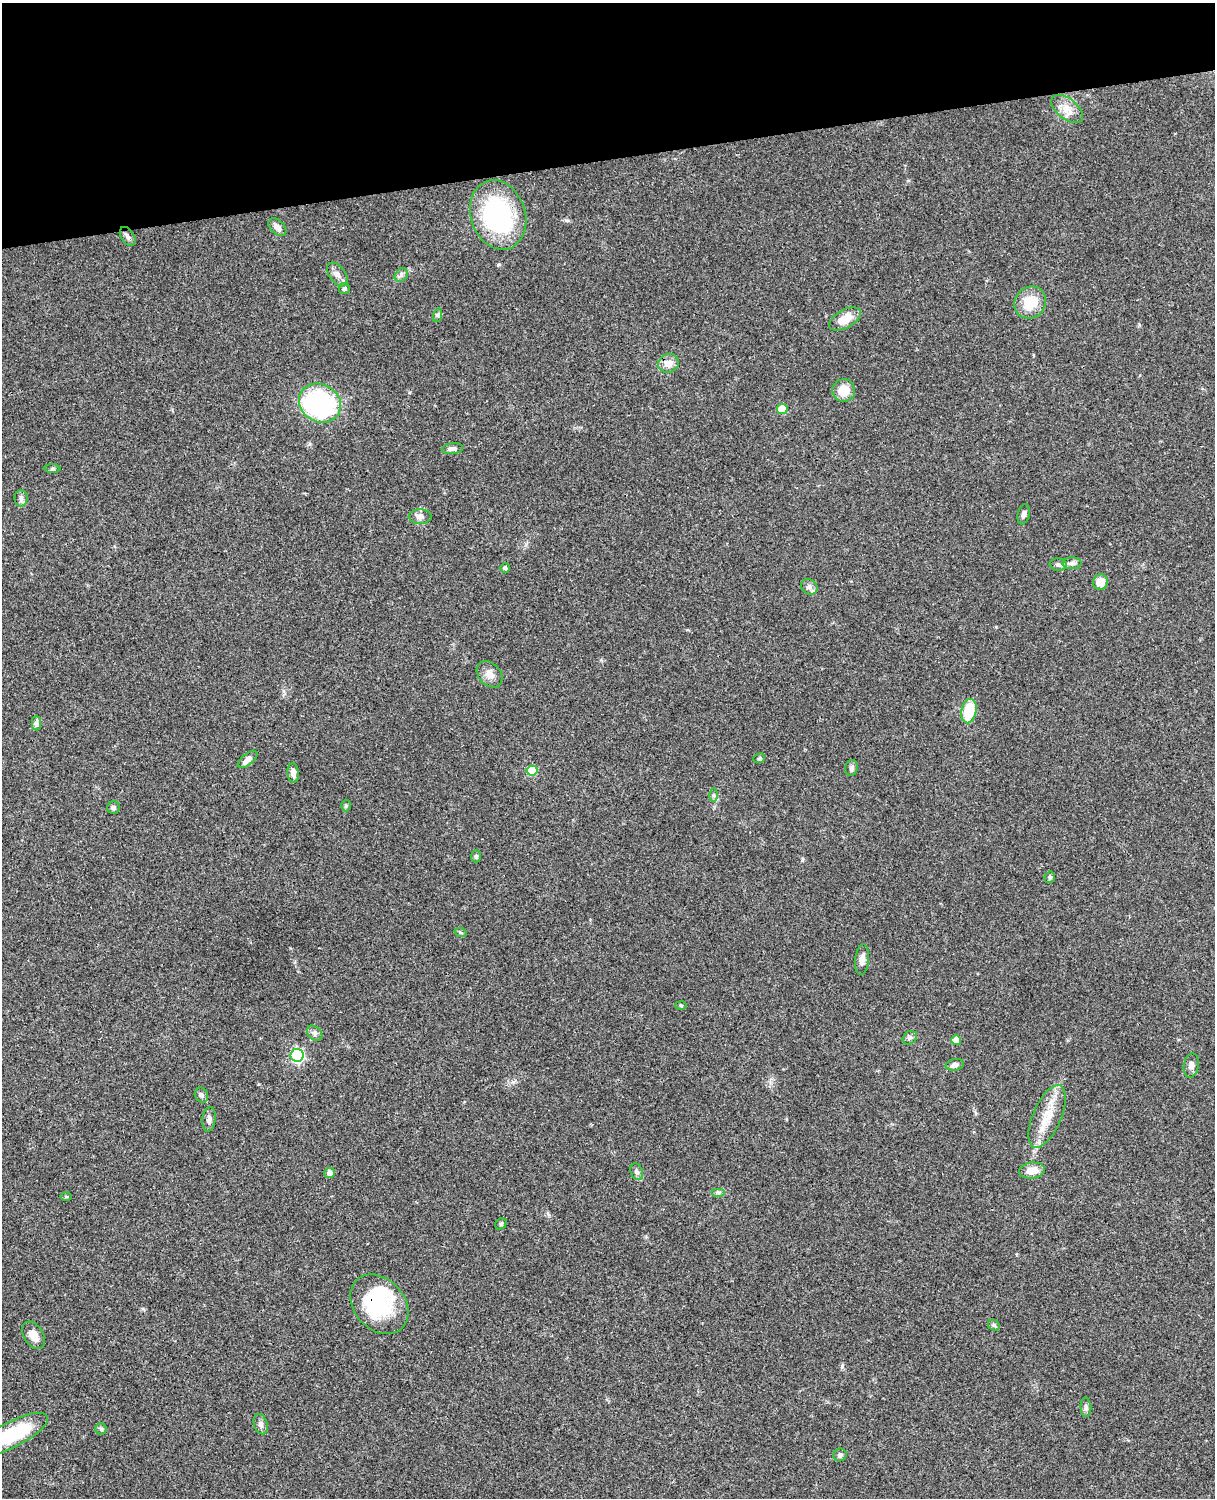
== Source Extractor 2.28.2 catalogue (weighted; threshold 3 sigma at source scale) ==
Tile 3 of 4 x 3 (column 3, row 1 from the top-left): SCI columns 2546-3758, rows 3268-4763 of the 5088 x 4925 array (HDU 1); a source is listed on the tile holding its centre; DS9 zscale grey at full resolution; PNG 1217 x 1500 px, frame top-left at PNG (2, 3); each listed source drawn as its Kron ellipse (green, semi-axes under 4 px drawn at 4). Shown black and unused: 10% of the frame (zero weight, under 3 of 4 exposures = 6% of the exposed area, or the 3 px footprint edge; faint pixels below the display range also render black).
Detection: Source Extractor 2.28.2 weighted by HDU 2 'WHT'; one run over the whole footprint, this tile lists its part. Background 0.0765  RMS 0.0057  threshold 0.0258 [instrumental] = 3 sigma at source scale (4.5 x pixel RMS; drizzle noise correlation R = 1.50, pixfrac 1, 0.05/0.05 arcsec/px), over >= 5 px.
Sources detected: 66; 3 inside a brighter object's white glare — neither listed nor drawn; the other 63 listed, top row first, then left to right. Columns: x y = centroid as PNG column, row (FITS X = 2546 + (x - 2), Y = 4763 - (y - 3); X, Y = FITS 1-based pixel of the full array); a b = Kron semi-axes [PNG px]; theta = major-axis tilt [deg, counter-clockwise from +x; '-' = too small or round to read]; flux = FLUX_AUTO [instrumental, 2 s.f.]
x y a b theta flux
1067 109 18 10 -38 6.6
498 215 35 27 -72 73
277 227 10 6 -45 2.7
128 236 10 6 -57 1.8
337 274 13 8 -52 3.3
401 275 7 6 - 1.5
344 289 5 5 - 1
1030 302 17 15 46 13
438 315 7 4 71 1.1
845 319 17 9 28 9.5
668 363 10 9 - 4.7
844 390 11 11 - 10
320 403 22 19 -31 87
782 409 5 5 - 14
452 449 10 5 6 2
53 469 8 4 1 0.91
21 498 8 6 90 1.5
1024 514 10 6 76 1.9
420 517 11 7 -2 2.6
1072 563 9 6 0 2
1058 565 9 6 -8 1.9
505 568 5 4 - 1.1
1100 582 8 7 - 6.2
809 587 9 7 -36 2
490 674 15 11 -47 4.2
969 711 12 7 78 20
37 723 7 4 90 1.2
759 758 6 4 23 0.82
247 759 12 5 39 2.8
851 768 8 6 79 1.4
532 770 5 5 - 21
293 773 10 5 -84 3.2
714 795 7 4 -90 1.1
346 805 6 5 - 0.86
113 808 6 6 - 1.2
476 856 6 5 - 0.95
1050 877 6 5 - 1.1
461 933 6 4 -20 0.8
862 959 16 7 83 4.2
681 1005 6 4 -2 0.69
315 1033 9 6 -43 1.8
910 1038 8 6 41 1.4
956 1040 5 4 - 6.4
297 1055 6 6 - 85
955 1065 9 5 11 2.1
1191 1065 12 7 80 2.8
201 1095 8 6 -60 1.6
1047 1116 33 14 66 14
209 1119 12 6 84 2.3
1032 1171 13 8 7 6.5
637 1172 8 6 -69 1.5
330 1173 5 5 - 3.4
718 1192 7 4 0 1.1
66 1196 6 4 -1 0.59
501 1224 6 5 - 0.91
379 1304 33 25 -47 34
994 1325 6 5 - 1
34 1335 15 9 -57 5.3
1086 1407 10 5 -85 1.6
261 1424 10 7 -74 2.3
101 1429 5 5 - 1.1
13 1434 38 12 28 37
840 1455 7 6 - 1.5
Isophote crosses this tile's border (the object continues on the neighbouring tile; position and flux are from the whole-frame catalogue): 1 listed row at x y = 13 1434
Unlisted compact peaks at least as high as the median listed source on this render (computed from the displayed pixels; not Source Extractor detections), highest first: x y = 842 1366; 566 220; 499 264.